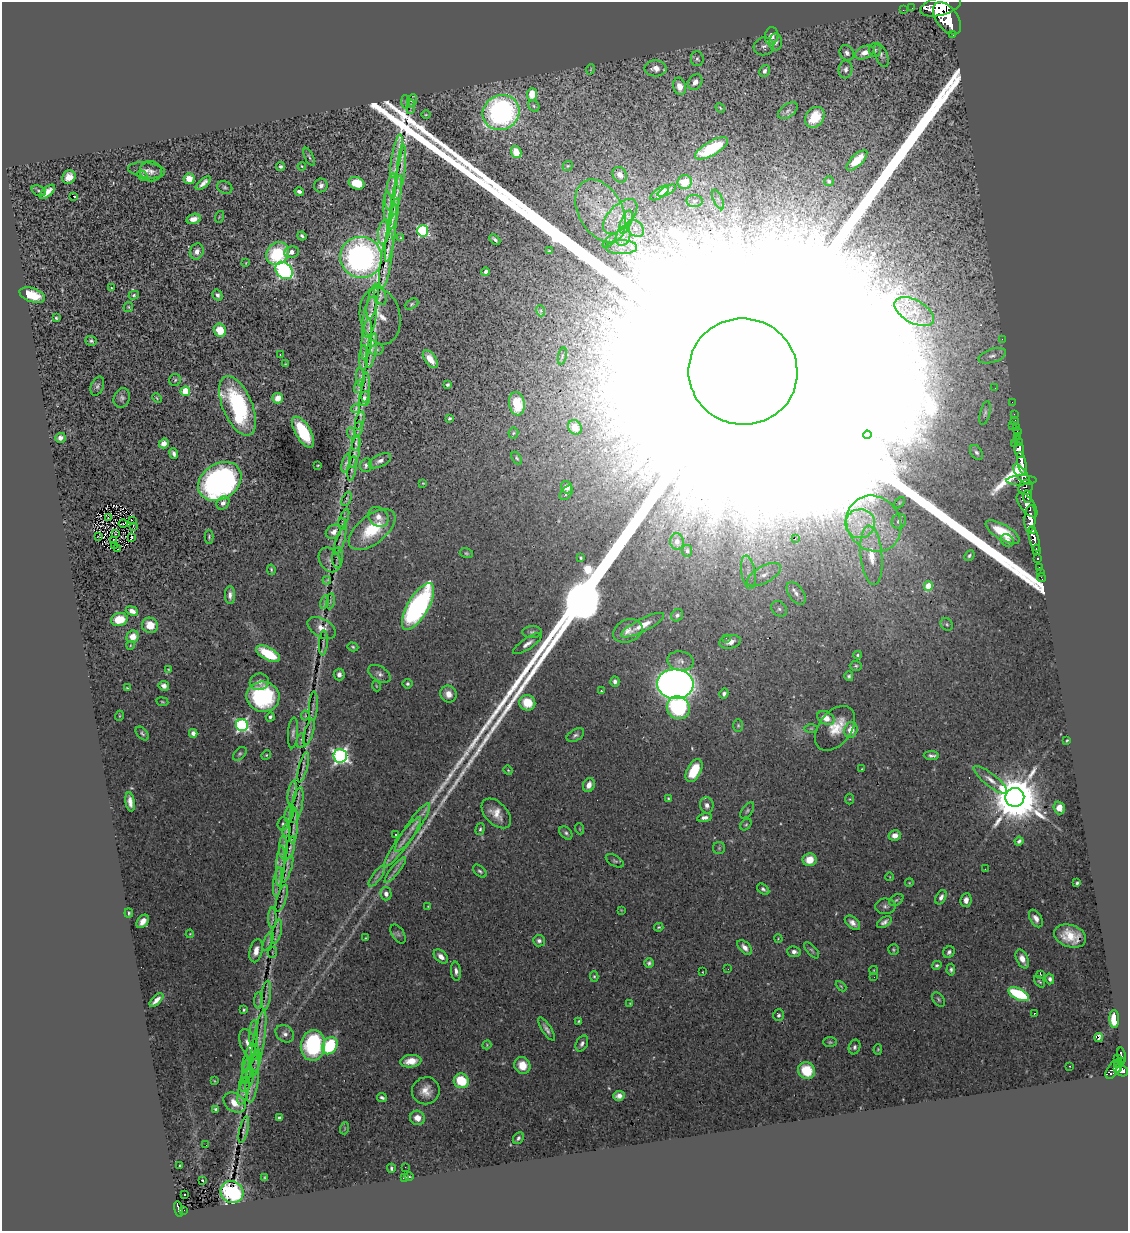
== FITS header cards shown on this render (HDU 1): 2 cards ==
NAXIS1  =                 1126
NAXIS2  =                 1229

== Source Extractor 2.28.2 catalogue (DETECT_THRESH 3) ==
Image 1126 x 1229 px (HDU 1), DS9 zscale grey, 1 PNG px = 1 image px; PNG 1130 x 1233 px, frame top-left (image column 1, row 1229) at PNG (2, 2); each listed source drawn as its Kron ellipse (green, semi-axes under 4 px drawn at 4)
Background 1.01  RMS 0.03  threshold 0.091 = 3 sigma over >= 5 px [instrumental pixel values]
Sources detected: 437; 1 with non-positive FLUX_AUTO (blend fragments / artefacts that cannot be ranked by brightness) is neither listed nor drawn; the other 436 listed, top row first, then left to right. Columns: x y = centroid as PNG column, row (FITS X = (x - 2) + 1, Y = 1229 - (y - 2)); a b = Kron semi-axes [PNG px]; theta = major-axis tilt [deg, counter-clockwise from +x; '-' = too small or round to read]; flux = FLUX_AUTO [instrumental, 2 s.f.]
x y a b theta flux
941 6 21 9 16 1.0e+04
912 8 2 2 - 8.8e+00
903 10 2 2 - 1.3e+01
947 18 18 10 -53 1.0e+04
953 34 3 3 - 1.7e+02
772 36 9 6 82 1.7e+01
776 42 9 6 86 9.6e+00
764 46 10 9 - 9.7e+00
875 50 7 6 - 4.7e+00
865 52 10 6 22 2.0e+01
847 53 8 7 - 7.8e+00
881 55 13 6 -69 6.8e+00
697 59 7 6 - 5.4e+00
656 68 11 8 -2 1.7e+01
591 69 5 3 - 1.7e+00
846 69 9 7 81 8.2e+00
764 71 6 5 - 9.0e+00
695 82 8 6 52 1.4e+01
680 86 9 6 -76 2.2e+01
532 94 6 5 - 4.0e+01
412 100 6 4 64 2.9e+00
406 102 7 3 -86 2.3e+00
534 106 6 5 - 3.8e+00
411 107 7 3 85 2.5e+00
720 108 5 4 - 2.2e+00
788 111 11 6 37 7.6e+00
501 112 19 17 26 5.3e+02
426 115 5 3 - 2.2e+00
815 117 11 9 53 4.2e+01
712 148 18 7 30 9.9e+01
516 152 6 5 - 4.2e+01
397 156 22 4 80 1.1e+01
309 157 10 3 -65 3.7e+00
857 160 13 5 44 3.4e+01
302 166 4 3 - 1.8e+00
568 166 5 4 - 2.9e+00
280 167 4 3 - 4.9e+00
401 167 22 4 85 9.9e+00
147 170 18 7 -7 1.4e+01
151 171 11 10 - 1.3e+01
620 175 8 6 -54 1.5e+01
142 176 6 4 -48 3.4e+00
69 177 7 6 - 2.3e+01
189 179 5 5 - 2.4e+01
829 181 5 4 - 2.7e+00
685 182 7 7 - 3.0e+01
203 183 9 4 41 1.2e+01
357 183 8 6 -21 6.2e+01
321 185 7 6 - 7.5e+00
225 187 8 6 -24 4.6e+00
39 191 7 5 -22 4.3e+00
299 191 4 3 - 6.4e+00
667 191 10 4 27 6.0e+00
47 192 9 4 42 1.6e+01
391 192 18 5 82 8.3e+00
660 193 11 4 36 1.3e+01
397 195 20 3 80 1.1e+01
73 196 3 3 - 1.8e+01
718 199 10 4 -64 6.6e+00
694 201 8 6 2 5.9e+00
388 209 17 4 -88 7.0e+00
601 211 34 22 -61 1.1e+02
394 214 16 2 78 9.9e+00
620 216 21 11 45 4.4e+01
219 217 6 4 72 2.6e+00
193 219 7 5 17 1.4e+01
626 222 12 5 68 1.3e+01
635 228 10 7 -45 1.3e+01
423 231 5 5 - 3.0e+02
384 232 13 5 82 8.0e+00
391 233 29 4 82 1.4e+01
302 236 4 3 - 4.2e+00
623 236 10 7 74 1.4e+01
401 238 4 4 - 2.5e+00
495 239 6 2 -43 4.5e+00
610 241 9 3 44 3.7e+00
621 247 15 7 1 1.6e+01
197 251 8 7 - 1.3e+01
549 251 3 2 - 1.7e+00
292 252 7 5 8 1.3e+01
278 253 12 10 41 1.2e+02
361 257 21 20 - 7.3e+02
386 260 28 5 81 2.0e+01
246 263 4 2 - 1.4e+00
284 270 10 7 -46 5.1e+02
486 272 4 3 - 5.6e+00
111 288 3 3 - 3.5e+00
32 295 13 6 -19 5.0e+01
134 295 5 4 - 3.1e+00
217 295 5 4 - 5.9e+00
380 295 10 5 -71 4.8e+00
372 301 18 5 79 9.0e+00
412 304 7 4 28 3.1e+00
128 307 5 4 - 2.7e+00
541 311 5 3 - 3.1e+00
914 312 22 11 -29 3.6e+01
380 316 28 20 -77 3.2e+01
370 317 20 6 80 1.6e+01
56 318 3 2 - 2.6e+00
220 330 7 6 - 4.3e+01
367 339 21 5 84 9.2e+00
1002 339 2 2 - 1.7e+01
91 341 6 5 - 4.2e+00
377 349 7 5 18 3.6e+00
371 351 18 5 79 9.8e+00
280 354 3 2 - 1.4e+00
562 356 9 3 78 3.3e+00
992 356 14 6 17 1.1e+01
364 358 12 3 88 4.4e+00
430 359 10 5 -54 2.4e+01
285 364 3 2 - 1.3e+00
743 372 54 53 - 2.5e+06
360 377 9 3 -87 3.0e+00
175 380 6 5 - 3.1e+00
448 385 4 3 - 3.9e+00
97 386 10 6 68 5.8e+00
359 386 7 4 70 2.3e+00
365 388 15 3 86 4.6e+00
995 388 3 2 - 2.1e+00
185 391 5 4 - 9.4e+01
122 398 10 8 69 6.7e+00
157 398 5 3 - 2.1e+00
278 398 5 5 - 1.6e+01
365 399 7 5 80 8.8e+00
1012 402 2 2 - 1.6e+01
517 404 12 7 -81 6.1e+01
238 406 31 14 -67 2.2e+02
356 408 4 3 - 2.5e+00
985 413 12 5 76 6.0e+00
1014 414 2 2 - 1.4e+01
449 419 3 3 - 3.5e+00
360 421 9 2 73 4.4e+00
1015 421 3 2 - 3.9e+01
1012 425 3 2 - 1.0e+02
575 427 8 6 -60 1.5e+01
1017 427 3 2 - 4.7e+01
358 429 7 3 79 4.1e+00
1017 431 4 2 - 2.6e+01
303 432 17 7 -60 1.0e+02
351 433 6 3 -70 1.3e+00
513 433 5 5 - 2.7e+00
867 435 4 4 - 8.2e+00
1017 436 3 3 - 4.2e+01
60 438 5 5 - 1.1e+01
1018 441 5 3 - 7.3e+01
164 443 5 4 - 1.6e+01
356 443 8 4 85 5.0e+00
1014 443 3 3 - 3.1e+01
1019 450 8 5 -80 2.4e+03
355 452 16 5 79 6.9e+00
976 452 8 5 -55 5.5e+00
174 454 5 4 - 6.7e+00
517 458 7 4 -59 3.4e+00
380 461 12 6 25 9.4e+00
346 463 10 4 75 5.0e+00
1022 463 11 4 -78 2.7e+03
318 465 3 2 - 1.5e+00
366 465 7 6 - 5.9e+00
352 469 12 3 81 4.9e+00
1021 474 12 5 -52 1.0e+03
1021 480 15 5 1 7.6e+02
220 481 23 17 33 7.7e+02
423 483 4 3 - 1.6e+00
567 487 6 5 - 1.6e+01
1026 487 8 6 57 7.3e+02
566 493 8 5 50 5.4e+00
1027 497 6 4 -81 7.3e+02
347 499 7 3 66 3.2e+00
223 503 7 6 - 9.6e+00
900 503 6 4 46 2.6e+00
1027 505 14 7 -53 2.0e+03
378 517 11 9 -42 1.7e+01
108 518 3 2 - 2.0e+00
344 518 9 3 67 3.1e+00
1030 519 14 5 87 4.3e+03
132 520 3 2 - 1.7e+00
899 521 8 6 50 1.2e+01
123 524 4 2 - 3.0e+00
342 524 6 4 -73 2.6e+00
860 524 15 14 - 4.6e+01
874 524 29 26 -50 1.5e+02
133 526 3 2 - 1.6e+00
372 530 27 14 38 9.7e+01
1033 530 4 3 - 7.5e+02
333 532 8 6 34 9.8e+00
1002 532 19 7 -30 6.7e+01
115 534 4 2 - 4.1e-01
98 537 3 2 - 1.1e-01
209 537 7 4 89 3.2e+00
132 538 4 2 - 1.7e+00
795 539 3 2 - 1.8e+00
1034 539 13 5 -77 2.4e+03
113 540 3 2 - 1.8e+00
1007 540 7 5 -39 1.0e+01
340 541 15 4 71 7.2e+00
677 541 8 7 - 1.2e+01
114 545 2 2 - 1.4e+00
118 549 2 2 - 1.8e+00
1036 550 5 3 - 4.3e+02
687 551 6 5 - 3.8e+00
466 553 7 5 -14 3.3e+00
871 555 30 11 -84 6.0e+01
969 556 6 4 48 3.9e+00
338 558 10 5 86 6.7e+00
581 558 3 3 - 2.6e+00
1038 558 4 3 - 1.9e+02
330 560 13 10 -58 1.3e+01
1040 567 3 3 - 7.2e+01
271 570 5 3 - 3.1e+00
748 572 17 7 -81 1.8e+01
1040 572 2 2 - 1.2e+01
764 575 18 8 29 2.2e+01
1041 578 4 2 - 2.3e+01
327 580 4 2 - 1.9e+00
928 586 5 4 - 5.8e+01
796 593 13 7 -54 1.5e+01
230 595 9 5 -90 9.2e+00
330 601 8 4 82 2.5e+00
324 602 7 3 77 1.9e+00
418 606 26 10 60 5.1e+02
779 609 9 6 -44 7.2e+00
132 611 6 4 -22 1.3e+01
677 615 6 5 - 6.1e+00
119 620 8 6 11 4.1e+01
947 624 7 5 -47 3.8e+00
150 625 8 7 - 3.2e+01
643 625 24 6 27 2.8e+01
322 628 15 9 -30 1.9e+01
628 631 15 11 22 1.9e+01
532 632 10 6 1 5.8e+00
133 637 6 6 - 2.2e+01
726 638 2 2 - 1.1e+00
730 642 11 6 11 1.4e+01
323 643 12 3 85 3.9e+00
527 644 17 5 35 1.2e+01
131 645 4 3 - 1.6e+00
353 647 6 4 -18 3.2e+00
268 654 13 6 -29 9.1e+01
858 655 4 3 - 3.1e+00
680 661 13 9 -9 1.3e+01
856 666 6 5 - 3.4e+00
168 669 3 2 - 1.5e+00
379 674 12 7 -32 9.7e+00
339 675 6 5 - 8.0e+00
849 676 5 4 - 4.0e+00
615 681 5 4 - 7.3e+00
259 682 9 8 - 1.1e+01
408 684 5 5 - 4.1e+00
675 684 18 14 -2 2.3e+03
164 686 5 5 - 1.0e+01
376 686 5 3 - 1.7e+00
127 688 3 2 - 1.5e+00
601 691 3 2 - 1.2e+00
448 694 9 8 - 1.8e+01
724 694 5 4 - 6.8e+00
263 697 16 15 - 2.5e+02
162 702 6 3 -9 2.1e+00
527 703 8 7 - 5.1e+01
313 706 15 4 87 5.0e+00
678 708 12 11 - 2.2e+02
119 716 5 3 - 1.8e+00
305 716 5 3 - 1.9e+00
270 717 5 3 - 5.1e+00
826 718 9 6 -27 2.1e+01
242 725 6 6 - 4.4e+02
738 725 6 5 - 3.2e+00
811 728 6 4 0 3.0e+00
835 728 25 16 52 4.8e+01
851 730 8 6 76 2.8e+01
309 732 13 4 73 5.5e+00
142 733 8 5 -49 4.3e+00
193 733 4 4 - 1.0e+01
293 733 15 5 85 8.0e+00
575 735 9 5 29 6.1e+00
1067 740 3 2 - 2.1e+00
301 741 7 4 82 3.1e+00
240 754 8 5 44 4.4e+00
266 755 5 4 - 2.4e+00
340 756 6 6 - 6.9e+02
931 756 7 3 -4 6.1e+00
303 767 15 4 76 6.8e+00
862 769 3 2 - 1.5e+00
508 770 5 4 - 2.4e+00
694 771 12 7 62 6.7e+01
990 780 21 6 -38 1.7e+01
589 785 7 5 67 1.5e+01
292 793 12 3 80 5.3e+00
1015 797 9 9 - 1.3e+04
668 799 4 3 - 2.8e+00
850 799 5 3 - 1.7e+00
130 802 10 4 -81 1.2e+01
297 805 18 5 78 9.0e+00
707 805 8 6 -80 9.7e+00
1059 808 6 5 - 1.7e+01
747 810 9 5 52 4.7e+00
289 813 9 4 73 3.2e+00
496 813 18 11 -46 2.9e+01
704 818 7 4 10 9.0e+00
283 824 6 5 - 4.7e+00
746 825 6 4 48 3.1e+00
294 826 18 3 86 7.1e+00
412 828 29 6 55 2.6e+01
480 829 6 4 75 3.8e+00
580 829 5 3 - 1.9e+00
286 831 6 3 82 3.9e+00
566 833 7 5 -46 4.8e+00
396 834 3 2 - 2.9e+00
895 835 6 5 - 1.5e+01
1019 841 4 3 - 5.1e+00
403 842 30 6 54 2.7e+01
283 848 11 4 -90 6.0e+00
290 848 12 4 78 4.3e+00
719 848 6 6 - 3.7e+00
810 860 7 6 - 2.9e+01
615 861 10 5 -30 4.6e+00
280 866 20 4 86 1.0e+01
287 869 15 4 71 6.0e+00
985 869 3 2 - 2.2e+00
395 870 16 4 51 9.3e+00
480 871 8 5 -44 4.3e+00
377 876 12 4 54 8.1e+00
890 877 4 3 - 1.3e+00
278 882 15 4 83 8.7e+00
909 883 4 3 - 1.7e+00
1077 883 3 3 - 2.9e+00
763 889 7 4 -37 4.9e+00
386 894 6 5 - 9.4e+00
941 897 8 5 63 8.7e+00
282 898 14 4 72 4.5e+00
896 900 8 5 36 3.9e+00
966 900 7 5 83 1.2e+01
885 906 10 7 2 7.4e+00
428 907 3 3 - 1.7e+00
621 910 4 3 - 1.6e+00
129 913 4 3 - 3.4e+00
272 918 10 4 -89 3.9e+00
1036 918 9 5 -60 1.2e+01
143 921 8 5 51 1.5e+01
884 922 8 4 34 7.9e+00
852 923 9 5 -40 1.1e+01
659 927 4 3 - 2.5e+00
277 932 12 4 76 5.5e+00
190 934 4 4 - 1.7e+00
398 934 10 6 -58 5.6e+00
1070 936 16 11 -19 4.9e+01
365 938 3 2 - 1.4e+00
778 939 4 3 - 1.4e+00
268 941 10 3 66 3.2e+00
539 941 6 5 - 6.5e+00
745 947 9 5 -46 1.1e+01
812 950 10 4 -48 4.4e+00
893 950 5 5 - 3.1e+00
256 951 12 6 76 1.8e+01
273 952 6 3 72 2.0e+00
794 952 7 5 -6 8.4e+00
949 952 6 5 - 5.4e+00
441 956 8 5 -44 1.4e+01
1022 959 10 5 -64 2.1e+01
649 963 5 5 - 4.5e+00
937 965 5 4 - 3.3e+00
728 969 2 2 - 4.3e+00
874 970 4 3 - 1.7e+00
951 970 6 4 85 4.3e+00
456 971 9 5 -83 7.7e+00
703 972 3 2 - 1.2e+00
1040 974 3 2 - 2.0e+00
594 976 5 4 - 3.0e+00
874 977 3 2 - 1.8e+00
1050 979 5 4 - 6.5e+00
1040 982 7 3 -47 3.0e+00
841 986 6 3 -45 2.3e+00
1019 994 11 5 -26 1.9e+02
266 995 14 4 84 6.8e+00
939 999 8 5 -52 4.1e+00
156 1000 8 4 43 1.4e+01
259 1000 8 4 89 2.9e+00
630 1003 4 3 - 1.3e+00
244 1010 3 2 - 2.7e+00
1034 1013 3 2 - 1.7e+00
778 1015 6 5 - 5.1e+00
1114 1019 9 4 -89 6.1e+01
578 1021 3 2 - 2.1e+00
546 1029 13 4 -58 8.6e+00
254 1034 13 3 86 5.8e+00
285 1034 10 8 -38 1.0e+01
1099 1037 4 3 - 1.9e+01
830 1042 7 5 -1 3.7e+00
258 1044 33 5 80 2.1e+01
582 1044 8 5 61 7.4e+00
249 1045 16 8 -67 2.7e+01
313 1045 15 12 83 2.1e+02
487 1045 4 4 - 2.0e+00
330 1046 9 7 56 1.4e+02
855 1047 7 5 70 5.7e+00
878 1049 5 4 - 2.5e+00
1121 1056 8 3 -79 2.5e+02
249 1058 15 5 72 8.5e+00
1117 1058 2 2 - 1.0e+01
256 1061 11 4 80 5.4e+00
411 1061 10 6 6 2.5e+01
1122 1062 4 2 - 2.1e+02
1118 1064 4 3 - 1.1e+02
522 1065 8 8 - 3.5e+01
1069 1066 2 2 - 1.8e+00
1118 1068 4 3 - 2.6e+02
1114 1069 11 6 54 6.9e+02
247 1071 13 4 80 6.3e+00
806 1071 9 8 - 7.4e+01
1122 1071 6 5 - 6.8e+02
252 1078 25 6 85 1.6e+01
247 1079 13 6 69 6.7e+00
215 1081 4 2 - 1.3e+00
461 1081 7 7 - 7.9e+01
244 1091 14 5 76 9.1e+00
426 1091 14 13 - 2.5e+01
619 1096 6 4 6 1.1e+01
382 1098 5 4 - 5.4e+00
235 1103 12 8 -37 2.3e+01
216 1109 4 3 - 3.7e+00
279 1117 4 3 - 4.0e+00
417 1118 7 7 - 2.4e+01
345 1128 6 4 72 2.5e+00
244 1129 14 3 76 4.8e+00
518 1138 6 5 - 5.5e+00
206 1145 2 2 - 4.6e+00
179 1166 3 2 - 1.4e+00
405 1167 2 2 - 4.0e+00
391 1168 4 3 - 3.8e+00
404 1177 3 3 - 3.3e+00
409 1177 5 2 - 2.3e+00
265 1178 4 3 - 2.6e+00
203 1180 3 2 - 2.5e+00
232 1192 11 10 - 2.5e+02
184 1195 3 2 - 5.2e+00
178 1209 8 4 -77 2.0e+02
184 1210 2 2 - 9.0e+00
At the frame edge (FLAGS 8, measured only in part): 1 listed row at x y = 941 6
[1 non-positive-flux detection neither listed nor drawn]